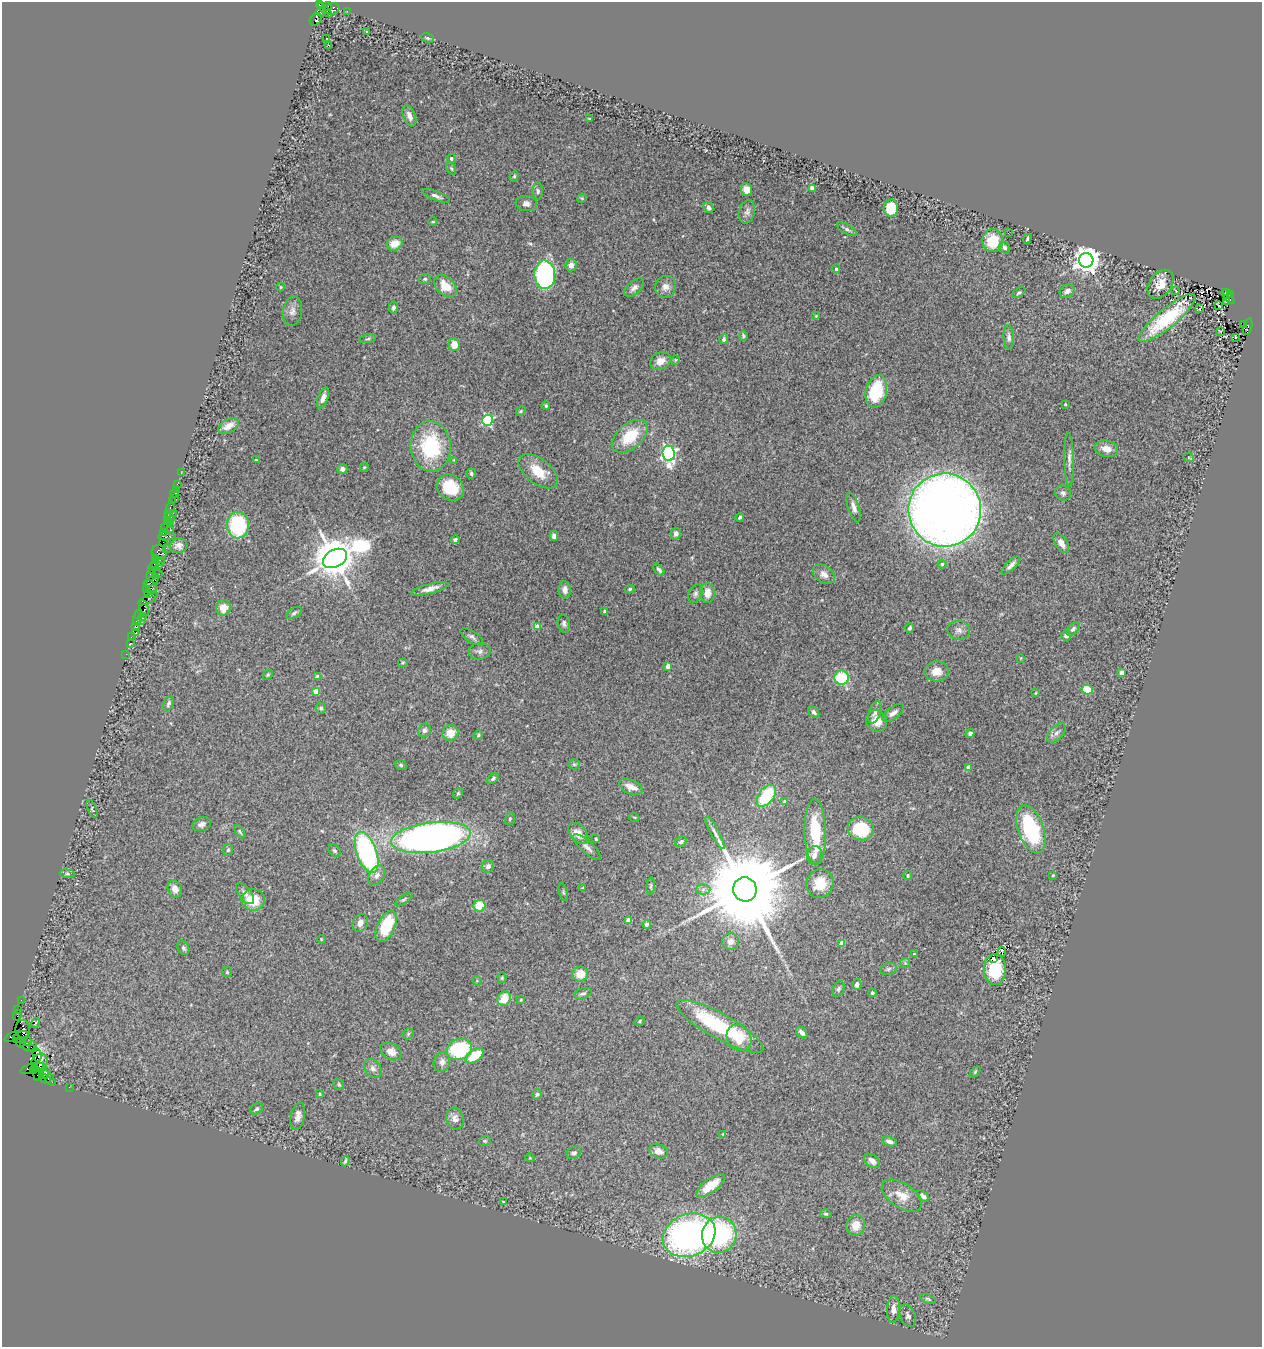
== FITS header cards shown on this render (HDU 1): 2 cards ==
NAXIS1  =                 1260
NAXIS2  =                 1345

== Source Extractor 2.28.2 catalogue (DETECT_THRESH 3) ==
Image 1260 x 1345 px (HDU 1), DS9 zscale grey, 1 PNG px = 1 image px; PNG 1264 x 1349 px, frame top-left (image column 1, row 1345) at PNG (2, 2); each listed source drawn as its Kron ellipse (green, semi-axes under 4 px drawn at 4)
Background 2.08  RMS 0.057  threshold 0.171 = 3 sigma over >= 5 px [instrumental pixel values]
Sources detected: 304; all 304 listed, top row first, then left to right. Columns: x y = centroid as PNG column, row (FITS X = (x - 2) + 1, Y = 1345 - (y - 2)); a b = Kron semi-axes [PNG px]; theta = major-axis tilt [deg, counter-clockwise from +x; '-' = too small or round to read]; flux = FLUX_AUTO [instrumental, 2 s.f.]
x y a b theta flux
319 5 4 3 - 120
328 6 4 4 - 460
332 9 7 5 21 500
325 10 9 4 -46 2300
347 11 2 2 - 40
321 12 5 3 - 760
316 19 7 5 49 410
367 32 3 2 - 5.8
428 38 6 4 -26 5.5
327 39 3 2 - 2.8
329 45 3 2 - 14
409 116 11 6 -67 24
589 119 3 2 - 3.5
451 158 4 4 - 7.3
451 168 6 3 -62 5.3
514 176 5 4 - 5
812 188 4 4 - 51
746 189 6 5 - 36
538 191 8 5 -89 9.1
436 196 15 4 -22 14
582 198 5 4 - 3.5
526 203 11 7 -7 16
708 207 6 4 -63 16
891 208 8 7 - 110
747 212 12 8 74 18
433 222 4 3 - 3.1
847 229 11 4 -30 10
1008 233 2 2 - 10
1027 239 5 2 - 5.8
993 241 11 10 - 110
395 244 8 7 - 49
1004 248 6 5 - 8.1
1086 260 7 7 - 4500
571 265 6 5 - 24
836 269 4 3 - 6.4
545 275 14 10 -88 630
425 279 6 5 - 7.3
1160 284 16 11 54 51
445 286 13 9 -43 70
281 287 4 4 - 4.1
665 287 11 10 - 26
634 288 12 6 41 17
1067 291 8 6 34 17
1176 291 4 3 - 3
1226 292 4 2 - 520
1019 293 7 4 35 6.7
1231 294 4 3 - 550
1228 297 8 3 -51 470
1226 301 3 2 - 4.6
1219 305 3 2 - 10
393 308 6 4 80 12
1199 309 3 3 - 59
292 311 15 9 81 24
816 316 4 4 - 3.3
1167 318 35 9 40 200
1243 325 3 3 - 220
1248 327 8 4 75 1500
1220 331 4 2 - 3.6
743 336 5 4 - 5.9
1009 337 12 5 -86 12
1236 337 3 2 - 11
368 339 8 3 13 5.4
724 339 5 4 - 8.2
454 345 6 5 - 48
675 360 5 3 - 3.1
660 361 11 8 26 33
876 391 16 10 77 190
323 398 11 5 68 21
1065 404 3 2 - 3.2
546 406 4 3 - 5.3
521 411 5 4 - 4.6
488 420 5 5 - 440
228 426 12 6 30 30
630 436 21 12 40 140
431 446 25 20 -87 290
1106 449 12 8 -11 37
669 453 8 6 -85 1100
1189 458 5 3 - 3.3
1069 459 27 5 -89 22
256 460 3 3 - 3.4
454 460 4 4 - 3.1
364 467 4 4 - 4.2
342 469 5 5 - 18
538 471 23 12 -37 85
181 473 2 2 - 31
471 474 5 5 - 9
177 484 2 2 - 31
450 487 14 12 -38 120
176 489 2 2 - 32
1063 493 8 7 - 11
175 494 4 3 - 230
175 499 2 2 - 39
172 501 2 2 - 27
854 507 16 5 -73 22
170 508 5 3 - 410
945 510 36 36 - 4900
169 513 2 2 - 100
173 513 2 2 - 810
169 517 5 3 - 260
740 517 4 3 - 7
167 520 2 2 - 140
169 523 3 2 - 180
238 525 13 11 90 350
165 528 3 2 - 130
171 530 3 2 - 400
163 533 3 2 - 130
676 534 6 5 - 17
167 536 9 3 3 620
554 536 5 4 - 19
455 540 4 3 - 9.2
163 542 2 2 - 100
1061 543 11 6 -58 27
178 546 9 7 4 20
166 548 2 2 - 38
159 552 8 7 - 870
155 558 3 2 - 130
335 558 13 8 27 16000
159 561 6 3 -5 290
942 564 4 4 - 5.1
1011 565 12 4 45 18
159 566 4 3 - 500
153 567 6 2 64 500
156 570 3 2 - 140
659 570 7 3 -50 8.8
158 573 2 2 - 89
151 574 7 4 78 530
824 574 12 8 -35 23
152 581 8 4 40 560
151 586 8 4 -36 700
430 589 19 5 15 26
630 589 5 3 - 5.8
147 590 4 3 - 200
565 590 8 6 -84 24
696 593 9 6 65 13
707 593 10 7 -90 40
149 594 3 2 - 110
148 599 10 3 28 340
144 608 8 3 -67 330
223 608 8 7 - 40
604 611 3 2 - 4.3
294 613 8 5 32 7.8
138 615 3 3 - 170
143 616 3 2 - 140
137 618 8 3 74 480
141 621 4 2 - 55
564 623 9 6 -79 11
537 626 4 4 - 41
135 627 3 2 - 140
910 628 5 4 - 9.6
1073 629 8 5 44 11
959 630 11 9 -6 19
136 632 3 3 - 300
1066 636 5 5 - 15
131 637 2 2 - 38
472 637 13 6 -33 13
130 643 2 2 - 86
480 651 11 8 6 16
126 654 2 2 - 46
1021 658 4 3 - 3.3
403 663 5 3 - 4.3
668 666 4 4 - 42
937 671 12 10 6 42
1122 673 4 4 - 46
268 675 5 4 - 5.1
317 677 4 4 - 31
842 678 7 7 - 170
1087 690 5 5 - 89
316 691 4 4 - 47
1036 693 4 2 - 2.6
168 704 8 4 69 7.7
321 708 5 5 - 7.5
814 712 6 4 -47 8.2
875 712 11 5 71 17
893 713 12 6 37 19
877 721 11 10 - 47
425 730 7 6 - 14
450 733 8 7 - 55
970 733 4 4 - 13
1056 733 12 6 47 17
478 735 5 4 - 5.1
574 764 5 5 - 5.8
401 765 6 4 -23 5.5
968 767 4 4 - 33
493 779 7 4 39 8.6
631 787 12 7 -22 37
458 793 6 4 54 4.8
766 796 12 7 53 210
785 802 4 4 - 18
92 809 9 4 -68 5.4
634 817 5 3 - 3.4
510 819 6 5 - 5.9
202 824 10 6 20 17
861 829 13 11 -14 210
1031 829 25 12 -71 390
240 831 8 3 -54 6
815 832 33 10 -89 190
578 833 12 8 -48 36
715 833 18 4 -62 18
431 837 40 15 7 2500
596 839 3 3 - 5
681 842 6 5 - 8.4
587 847 18 6 -42 19
228 850 6 5 - 6.2
334 851 7 5 -43 7.7
367 852 21 10 -70 630
815 855 9 7 81 20
488 866 6 6 - 17
67 874 7 4 -8 6.8
377 875 11 7 55 18
908 875 4 4 - 4.6
1053 875 4 4 - 4.1
820 884 14 13 - 77
651 886 9 3 85 5.9
583 888 4 2 - 2.5
175 889 9 7 -67 27
703 889 7 5 2 11
745 889 12 11 - 91000
563 892 9 3 -75 4.6
245 894 12 6 -52 20
253 900 12 10 -2 98
404 900 10 4 35 7.8
479 906 6 5 - 100
628 920 4 4 - 46
360 923 9 7 64 23
647 924 4 4 - 16
386 926 17 8 65 180
321 939 4 3 - 3.3
730 942 8 8 - 23
842 943 4 4 - 54
183 948 7 5 -64 9.8
1002 952 4 2 - 1.6
914 954 3 3 - 2.8
993 959 4 2 - 4.7
905 963 5 5 - 5.4
888 969 8 6 18 9.1
995 970 15 11 -88 140
227 972 5 5 - 5.4
580 974 8 7 - 58
502 978 5 4 - 4.5
477 981 5 4 - 3.5
857 984 5 4 - 17
839 989 8 5 67 8.1
872 993 4 4 - 5.3
583 994 9 5 18 11
504 999 7 6 - 62
21 1000 2 2 - 57
521 1000 3 2 - 3.4
18 1010 3 2 - 37
17 1015 5 2 - 170
639 1021 5 3 - 5.2
36 1023 5 2 - 6.4
720 1026 49 12 -29 340
23 1030 9 7 -86 970
802 1032 7 4 -47 15
408 1034 6 5 - 5.5
21 1036 7 4 11 3400
12 1037 8 3 27 360
739 1038 14 11 -55 95
17 1039 4 3 - 530
27 1041 5 4 - 1600
21 1042 5 5 - 87
33 1046 5 3 - 290
28 1047 8 3 -24 310
459 1049 13 10 18 240
391 1051 11 8 -29 34
37 1055 7 4 -79 240
475 1056 10 6 37 100
40 1062 9 7 40 790
442 1062 10 8 72 21
38 1068 7 4 16 2900
373 1068 10 8 -51 18
29 1069 9 4 22 340
34 1071 4 3 - 660
975 1072 6 4 46 4.7
44 1073 6 5 - 1700
38 1074 6 3 83 86
49 1078 9 3 -54 360
45 1079 6 3 -29 170
339 1085 6 5 - 6.6
69 1087 2 2 - 42
320 1094 4 4 - 4.3
537 1094 5 4 - 6.3
257 1109 7 5 35 8.8
298 1116 14 7 78 25
455 1118 11 9 -75 19
723 1134 3 3 - 3.3
485 1141 6 4 18 5.4
889 1141 7 4 -17 16
658 1151 9 7 -24 24
574 1153 7 5 23 11
530 1158 5 3 - 2.9
345 1161 5 2 - 5.6
872 1161 9 5 -37 22
711 1186 17 6 36 73
902 1196 22 12 -33 59
923 1196 7 4 -42 14
503 1201 4 2 - 3.1
826 1214 6 4 -14 6.3
856 1225 10 9 - 44
689 1235 27 21 21 1300
719 1235 18 17 - 510
928 1299 8 4 -19 6
893 1309 13 6 87 27
908 1316 12 7 -68 17